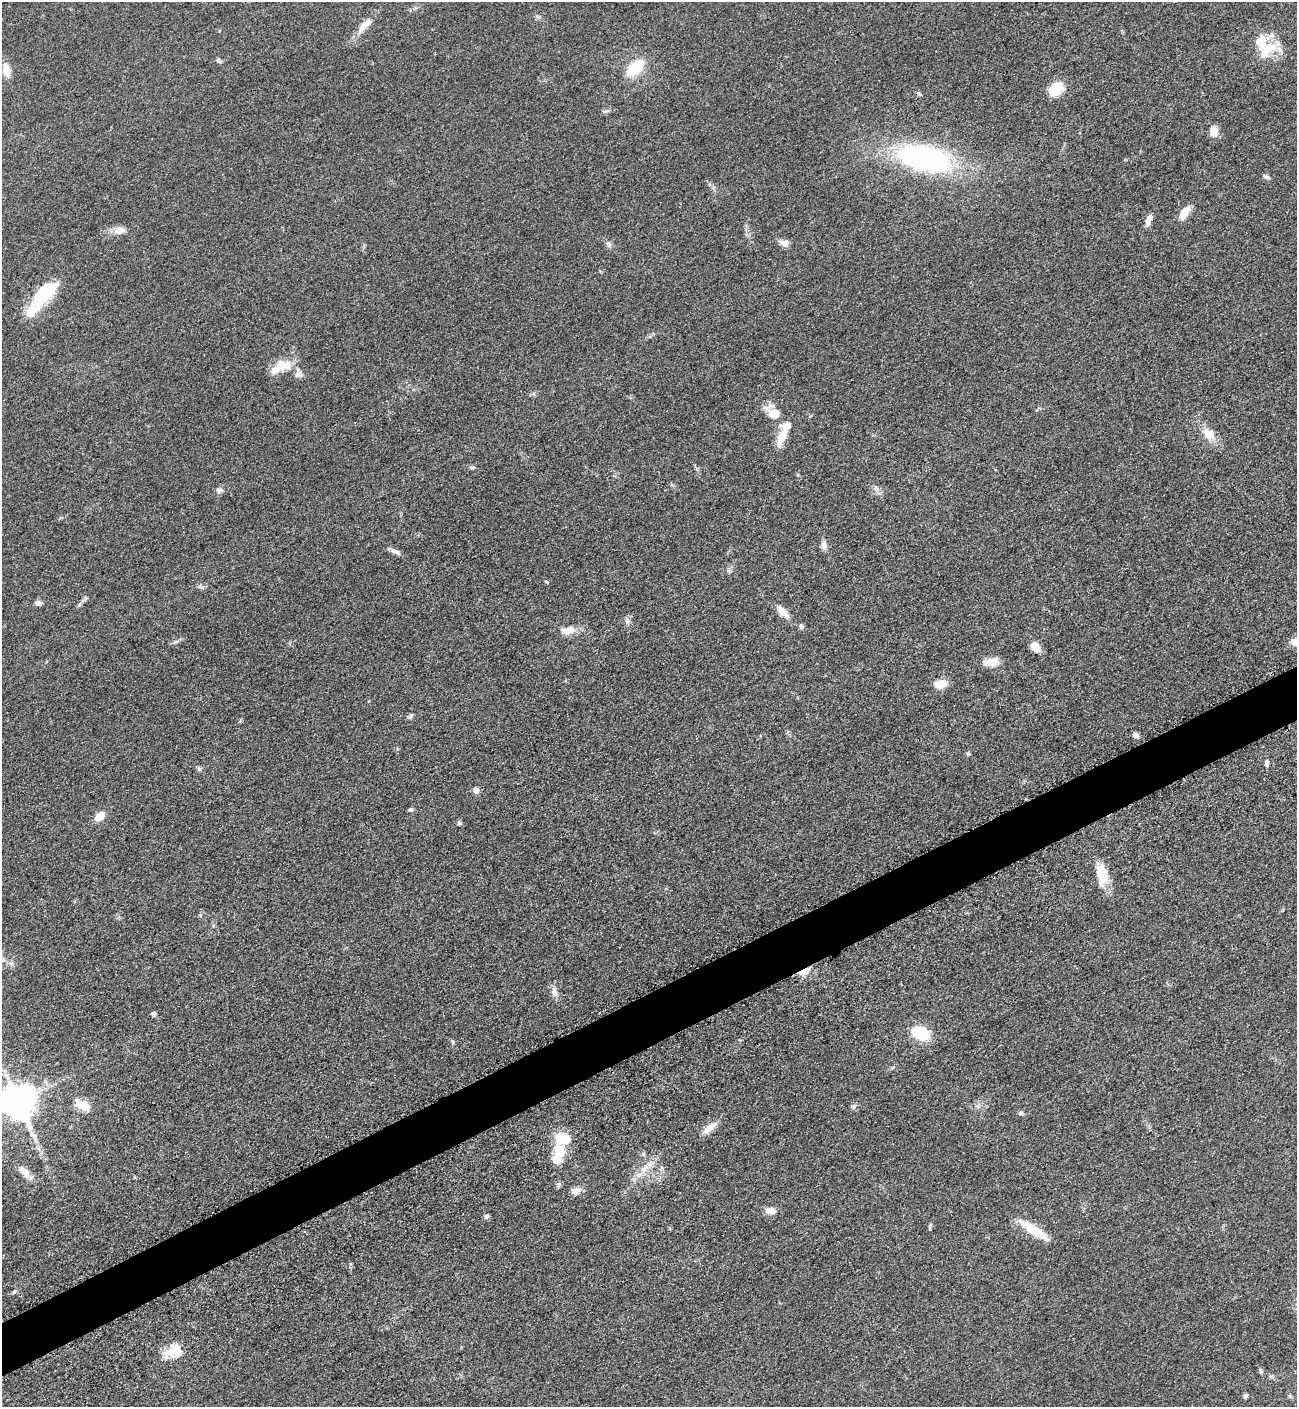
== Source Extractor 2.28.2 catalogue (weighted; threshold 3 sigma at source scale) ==
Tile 7 of 4 x 4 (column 3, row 2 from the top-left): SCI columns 2889-4183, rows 2876-4280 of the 5669 x 5702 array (HDU 1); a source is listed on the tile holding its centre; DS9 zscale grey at full resolution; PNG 1299 x 1409 px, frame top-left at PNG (2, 2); no overlay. Shown black and unused: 4% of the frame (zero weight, under 3 of 5 exposures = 4% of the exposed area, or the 3 px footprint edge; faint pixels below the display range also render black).
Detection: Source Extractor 2.28.2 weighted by HDU 2 'WHT'; one run over the whole footprint, this tile lists its part. Background 0.0527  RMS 0.0062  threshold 0.0278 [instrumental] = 3 sigma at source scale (4.5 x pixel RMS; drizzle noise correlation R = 1.50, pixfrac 1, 0.05/0.05 arcsec/px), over >= 5 px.
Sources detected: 74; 2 inside a brighter object's white glare — not listed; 5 inside a brighter listed object's ellipse — not listed separately; the other 67 listed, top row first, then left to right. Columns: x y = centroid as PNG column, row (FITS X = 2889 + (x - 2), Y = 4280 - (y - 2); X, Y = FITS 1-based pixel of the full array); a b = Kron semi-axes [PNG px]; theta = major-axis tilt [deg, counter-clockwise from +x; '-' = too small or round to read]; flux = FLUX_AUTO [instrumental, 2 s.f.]
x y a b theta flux
366 24 17 9 37 5.2
1266 50 33 16 45 17
218 60 8 5 -45 1.2
636 67 22 12 43 18
6 70 19 8 -78 5.8
1055 90 16 11 43 15
606 111 7 4 17 1.1
1213 131 11 9 -87 5.6
924 158 60 27 -12 110
1266 176 8 5 -36 1.4
1184 212 16 8 51 7.4
1149 219 14 6 67 3.5
120 230 15 9 11 4.9
784 243 13 7 -22 3.2
44 294 19 19 - 19
31 311 51 15 55 18
284 365 21 16 -2 11
774 413 15 11 24 7.2
1208 434 19 12 -44 8.2
782 436 26 10 65 9.5
472 467 6 4 -6 1.1
219 490 8 7 - 2.1
824 545 12 7 -89 2.8
395 551 16 5 -24 2.5
38 603 8 7 - 2.1
79 605 7 4 45 1.1
783 612 20 8 -49 6
627 621 7 4 89 1.5
801 626 7 6 - 1.3
568 630 20 10 6 6.6
1035 647 12 9 -49 5.8
992 662 18 9 2 7.1
940 684 16 9 6 6.3
410 716 7 5 65 1.2
1135 735 7 6 - 1.7
968 754 5 5 - 1.2
1267 763 8 4 86 1.6
199 769 7 4 -18 1
476 790 6 5 - 3.7
411 810 6 5 - 1.1
99 816 11 7 38 7.9
459 823 6 5 - 1
1102 874 25 12 -82 15
11 963 7 4 -18 1.3
803 971 8 4 22 29
555 992 16 7 -82 3.3
153 1014 4 4 - 2.1
921 1033 12 8 -24 35
17 1101 10 10 - 1400
83 1105 22 10 -30 8.7
854 1106 6 6 - 1.2
1021 1113 6 5 - 1.2
709 1128 24 8 38 5.6
562 1138 16 11 -14 17
559 1154 23 11 79 17
643 1154 6 5 - 1
645 1168 16 5 47 4.6
25 1172 19 9 -53 5.2
575 1191 12 8 24 3.9
771 1211 11 8 -3 5.3
486 1216 6 5 - 1.5
930 1225 6 4 47 0.89
1032 1229 36 11 -32 14
14 1292 6 4 19 0.88
172 1352 21 14 13 10
1261 1371 8 3 -81 1
1245 1396 5 5 - 1.5
Overlapping masked pixels (flux is a lower limit): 1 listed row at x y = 803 971
Isophote crosses this tile's border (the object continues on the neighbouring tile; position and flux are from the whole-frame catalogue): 1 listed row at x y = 17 1101
Unlisted compact peaks at least as high as the median listed source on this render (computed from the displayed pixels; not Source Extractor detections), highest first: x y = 547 582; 453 1042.